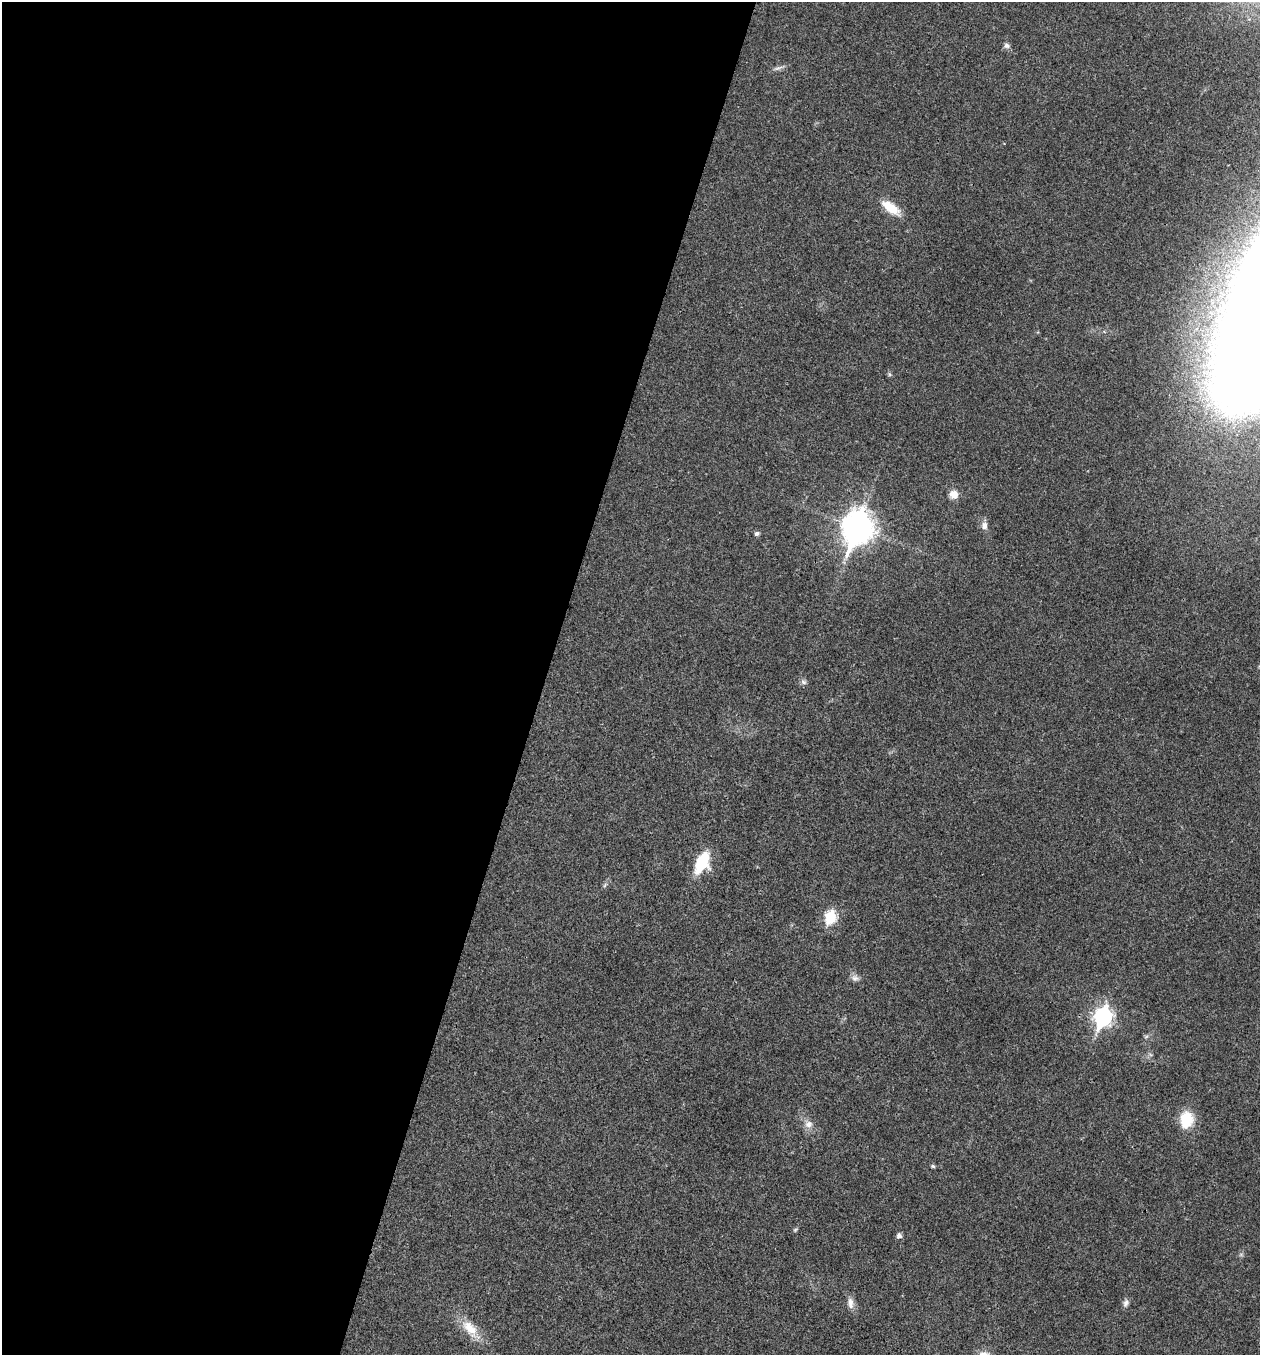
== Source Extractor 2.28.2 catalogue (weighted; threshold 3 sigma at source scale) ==
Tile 5 of 4 x 4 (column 1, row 2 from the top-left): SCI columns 266-1523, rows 2707-4059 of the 5430 x 5417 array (HDU 1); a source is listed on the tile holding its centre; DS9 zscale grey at full resolution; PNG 1262 x 1357 px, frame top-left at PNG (2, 2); no overlay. Shown black and unused: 43% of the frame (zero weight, under 3 of 4 exposures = <1% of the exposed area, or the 3 px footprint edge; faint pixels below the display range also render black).
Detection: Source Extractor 2.28.2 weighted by HDU 2 'WHT'; one run over the whole footprint, this tile lists its part. Background 0.0221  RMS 0.0041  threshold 0.0182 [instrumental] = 3 sigma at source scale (4.5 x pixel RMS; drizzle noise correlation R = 1.50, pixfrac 1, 0.05/0.05 arcsec/px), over >= 5 px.
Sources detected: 21; all 21 listed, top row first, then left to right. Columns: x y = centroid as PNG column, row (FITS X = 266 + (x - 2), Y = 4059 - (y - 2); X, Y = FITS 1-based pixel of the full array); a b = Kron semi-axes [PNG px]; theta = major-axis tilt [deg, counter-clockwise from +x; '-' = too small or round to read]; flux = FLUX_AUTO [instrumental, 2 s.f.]
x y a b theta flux
1007 46 8 7 - 1.2
778 68 13 5 19 1.5
891 208 27 11 -36 7.8
954 494 10 9 - 3.7
984 526 10 8 -90 2.2
858 528 12 10 73 580
757 533 7 6 - 0.92
804 682 8 6 -33 1.2
702 862 20 11 64 19
605 885 7 4 71 0.65
830 917 7 6 - 32
855 978 11 8 -7 1.7
1103 1017 9 7 70 140
1186 1119 10 8 84 20
808 1124 11 10 - 2.7
933 1166 6 5 - 0.61
795 1230 5 5 - 0.56
899 1236 7 6 - 1.2
850 1303 16 8 -84 2.7
1126 1303 11 7 68 1.4
470 1328 28 14 -48 8.5